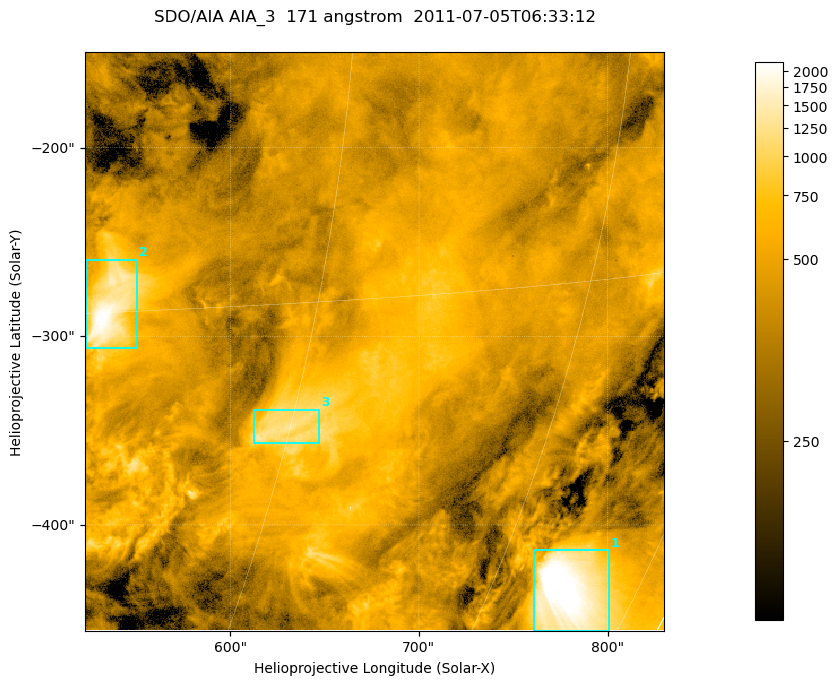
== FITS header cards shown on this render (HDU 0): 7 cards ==
TELESCOP= 'SDO/AIA '
INSTRUME= 'AIA_3   '
WAVELNTH=                  171
WAVEUNIT= 'angstrom'
DATE-OBS= '2011-07-05T06:33:12.34'
CTYPE1  = 'HPLN-TAN'
CTYPE2  = 'HPLT-TAN'

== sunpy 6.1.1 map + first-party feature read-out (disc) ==
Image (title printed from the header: SDO/AIA AIA_3  171 angstrom  2011-07-05T06:33:12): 512 x 512 px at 0.599 arcsec/px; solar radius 944 arcsec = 1574 px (partial field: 3.4% of the solar disc is inside the frame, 100% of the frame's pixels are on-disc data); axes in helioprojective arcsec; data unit not stated in the header (colour bar unlabelled)
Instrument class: DISC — disc imager (sunpy class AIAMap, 171 A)
Bright regions (active regions / flare kernels): reference = the on-disc median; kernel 5 px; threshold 5 sigma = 676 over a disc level ~424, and >= 1.15x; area >= 262 px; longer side >= 6 px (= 3.6 arcsec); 3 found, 3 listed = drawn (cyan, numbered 1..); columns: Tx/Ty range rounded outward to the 2 arcsec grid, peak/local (2 s.f.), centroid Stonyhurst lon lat
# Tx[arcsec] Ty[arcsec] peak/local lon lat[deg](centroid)
1 760..802 -456..-412 6.8 +67 -26
2 524..552 -306..-258 5 +36 -15
3 612..648 -358..-338 3.2 +45 -19